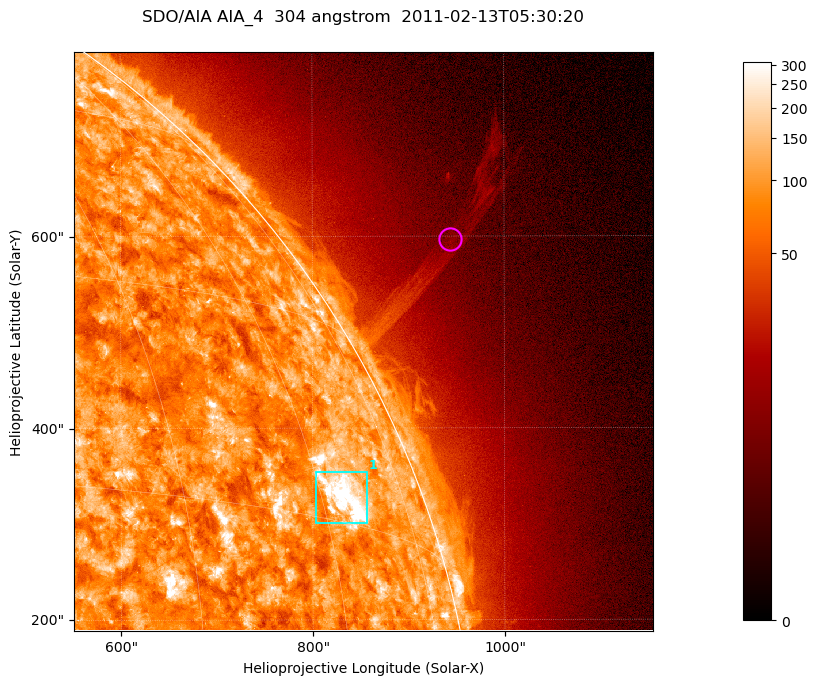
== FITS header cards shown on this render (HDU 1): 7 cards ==
TELESCOP= 'SDO/AIA '           / For AIA: SDO/AIA
INSTRUME= 'AIA_4   '           / For AIA: AIA_ATA1, AIA_ATA2, AIA_ATA3 or AIA_AT
WAVELNTH=                  304 / [angstrom] Wavelength
WAVEUNIT= 'angstrom'           / Wavelength unit: angstrom
DATE-OBS= '2011-02-13T05:30:20.123' / [ISO] Date when observation started; ISO 8
CTYPE1  = 'HPLN-TAN'           / CTYPE1; Typically HPLN
CTYPE2  = 'HPLT-TAN'           / CTYPE2; Typically HPLT

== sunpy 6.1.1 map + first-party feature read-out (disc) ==
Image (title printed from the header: SDO/AIA AIA_4  304 angstrom  2011-02-13T05:30:20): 1006 x 1006 px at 0.6 arcsec/px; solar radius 972 arcsec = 1619 px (partial field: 5.3% of the solar disc is inside the frame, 43% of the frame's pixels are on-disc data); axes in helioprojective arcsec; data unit not stated in the header (colour bar unlabelled)
Orientation: roll -0.132 deg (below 1 deg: not rotated)
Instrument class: DISC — disc imager (sunpy class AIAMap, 304 A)
Bright regions (active regions / flare kernels): reference = the on-disc median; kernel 9 px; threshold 5 sigma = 157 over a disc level ~89.2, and >= 1.15x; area >= 1012 px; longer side >= 12 px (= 7.2 arcsec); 1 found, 1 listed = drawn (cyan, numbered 1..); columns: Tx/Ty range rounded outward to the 2 arcsec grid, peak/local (2 s.f.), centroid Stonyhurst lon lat
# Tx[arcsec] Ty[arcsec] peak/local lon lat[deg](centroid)
1 802..858 300..356 7 +63 +17
Off-limb structures (1.02-1.3 R_sun): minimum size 400 px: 4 found; the strongest spans PA ~300..305 deg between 1.04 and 1.27 R_sun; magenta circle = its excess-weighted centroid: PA ~300 deg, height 1.15 R_sun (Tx ~944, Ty ~596 arcsec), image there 1.5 x the reference